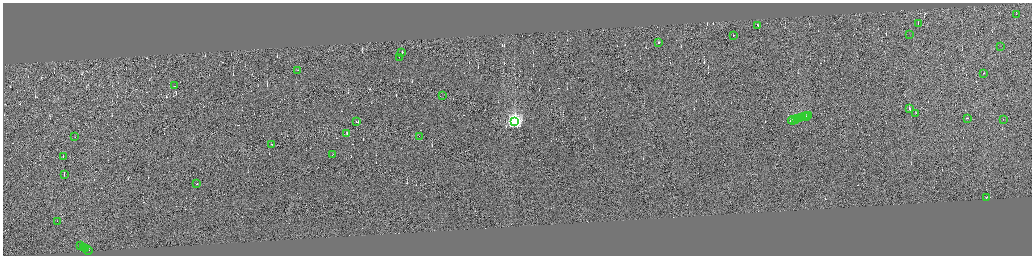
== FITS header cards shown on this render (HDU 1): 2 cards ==
NAXIS1  =                 4117
NAXIS2  =                 1014

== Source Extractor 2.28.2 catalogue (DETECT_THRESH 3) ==
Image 4117 x 1014 px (HDU 1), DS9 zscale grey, zoomed out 1/4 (1 PNG px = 4 x 4 image px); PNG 1034 x 258 px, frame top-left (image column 4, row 1011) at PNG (3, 3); each listed source drawn as its Kron ellipse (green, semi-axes under 4 px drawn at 4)
Background 0.334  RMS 3.9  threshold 11.6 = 3 sigma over >= 5 px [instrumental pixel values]
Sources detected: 423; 382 cannot appear on this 1/4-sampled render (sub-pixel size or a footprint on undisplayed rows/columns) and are neither listed nor drawn; the other 41 listed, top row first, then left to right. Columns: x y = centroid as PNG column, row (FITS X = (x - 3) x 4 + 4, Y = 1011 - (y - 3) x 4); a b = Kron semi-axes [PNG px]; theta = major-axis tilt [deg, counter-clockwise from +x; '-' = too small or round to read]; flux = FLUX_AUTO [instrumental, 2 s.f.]
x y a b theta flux
1016 14 2 1 - 4400
918 23 2 1 - 3100
757 25 2 1 - 14000
909 34 2 1 - 5100
733 35 2 1 - 6800
659 43 2 1 - 14000
1000 46 2 1 - 5800
402 53 2 1 - 35000
399 57 2 1 - 3900
297 70 2 1 - 6900
984 73 2 1 - 28000
174 86 2 1 - 36000
442 96 2 1 - 2100
909 108 3 1 - 42000
916 113 2 1 - 6200
808 115 2 1 - 16000
806 116 3 2 - 20000
801 117 2 2 - 18000
804 117 3 1 - 28000
798 118 2 1 - 8600
800 118 4 1 - 18000
967 118 2 1 - 17000
795 119 3 1 - 24000
1003 119 2 1 - 11000
792 120 4 1 - 32000
357 122 3 1 - 88000
514 122 4 4 - 600000
346 134 2 1 - 42000
419 136 2 1 - 6000
74 137 2 1 - 13000
272 144 2 1 - 33000
332 154 4 1 - 30000
63 156 2 1 - 20000
64 174 3 1 - 27000
197 183 2 1 - 8500
986 197 2 1 - 15000
57 221 2 1 - 9700
81 245 2 1 - 12000
83 247 3 1 - 49000
85 248 2 1 - 15000
88 250 4 1 - 31000
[382 sub-pixel or undisplayed-footprint detections neither listed nor drawn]